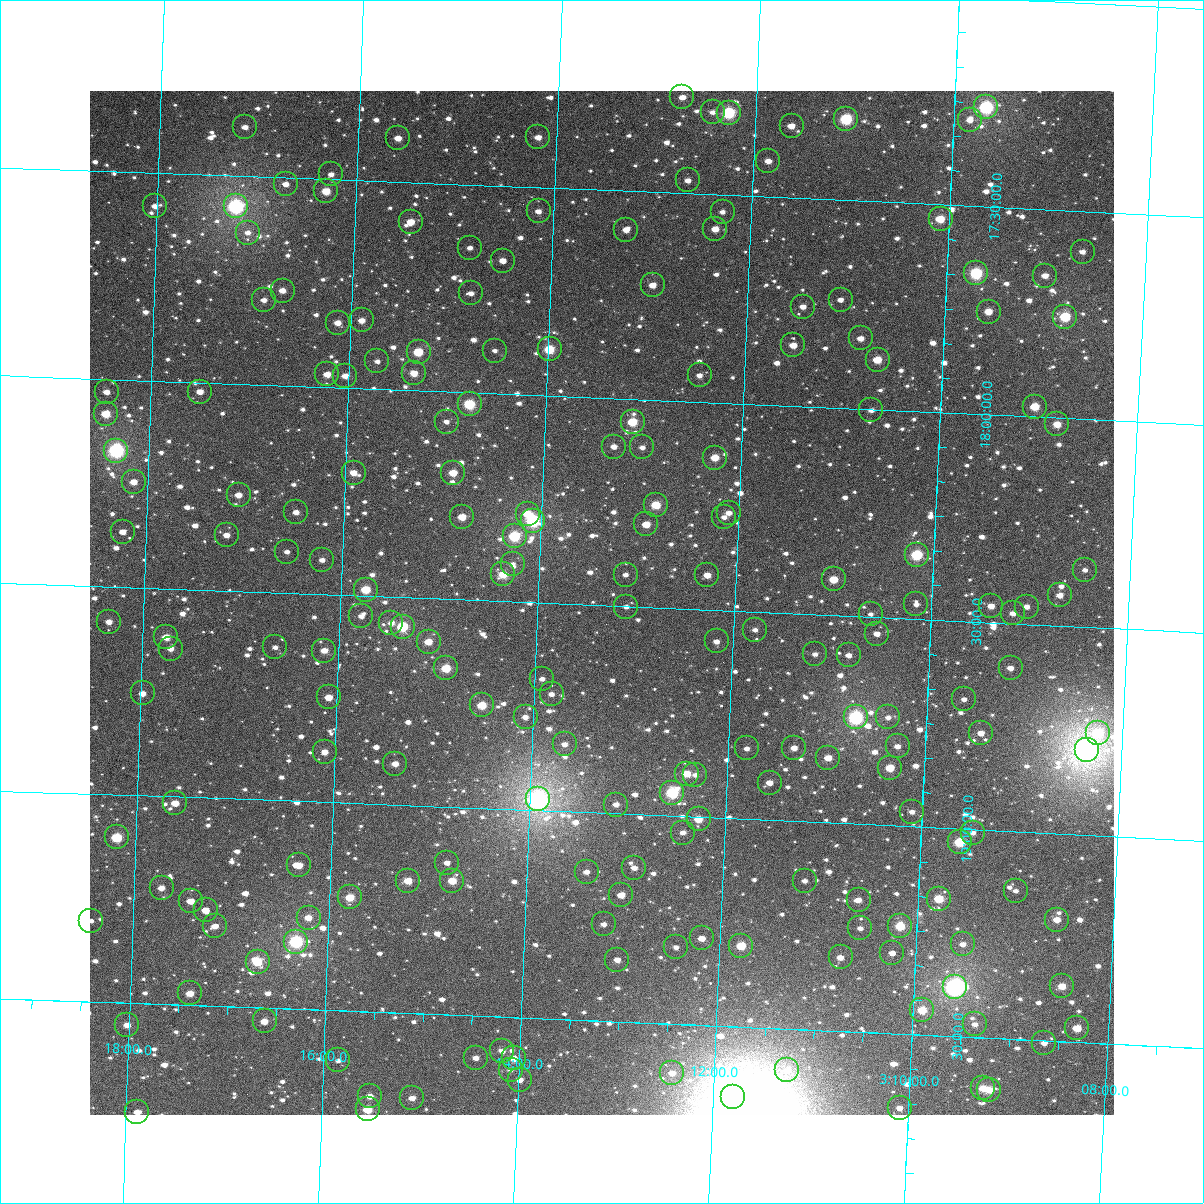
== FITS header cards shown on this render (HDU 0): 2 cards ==
NAXIS1  =                 1024
NAXIS2  =                 1024

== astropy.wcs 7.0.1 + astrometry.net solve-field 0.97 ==
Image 1024 x 1024 px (HDU 0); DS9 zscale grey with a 90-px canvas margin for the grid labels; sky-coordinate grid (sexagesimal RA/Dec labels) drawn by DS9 from the SOLVED WCS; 200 Tycho-2 reference stars matched to detected sources circled (green)
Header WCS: RA---TAN-SIP/DEC--TAN-SIP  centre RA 03:13:21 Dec +18:30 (48.34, +18.49 deg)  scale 8.67 arcsec/px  FOV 148.0' x 148.0'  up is +178 deg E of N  parity flipped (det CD > 0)
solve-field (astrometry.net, Tycho-2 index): VERIFIED the header's WCS against the Tycho-2 star catalogue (verified at 6 index scales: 13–200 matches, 0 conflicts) and refined it, rather than solving blind
Solved WCS: RA---TAN-SIP/DEC--TAN-SIP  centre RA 03:13:21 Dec +18:30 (48.34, +18.49 deg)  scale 8.67 arcsec/px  FOV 148.0' x 148.0'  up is +178 deg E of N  parity flipped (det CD > 0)
The solver's refit moves the header's centre by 0.3 arcsec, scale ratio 1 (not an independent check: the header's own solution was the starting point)
Tycho-2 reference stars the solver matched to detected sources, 200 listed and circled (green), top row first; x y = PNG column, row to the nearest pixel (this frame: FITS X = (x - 90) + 1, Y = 1024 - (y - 91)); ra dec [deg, ICRS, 3 dp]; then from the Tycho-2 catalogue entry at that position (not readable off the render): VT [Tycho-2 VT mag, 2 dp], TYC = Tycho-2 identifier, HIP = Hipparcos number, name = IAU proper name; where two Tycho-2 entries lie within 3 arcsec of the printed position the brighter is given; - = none
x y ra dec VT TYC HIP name
682 97 48.186 +17.270 11.00 1236-898-1 - -
986 107 47.419 +17.261 7.91 1225-234-1 14682 -
713 112 48.108 +17.302 12.11 1236-759-1 - -
729 113 48.067 +17.301 8.46 1236-310-1 14901 -
846 119 47.770 +17.304 8.53 1225-80-1 - -
970 120 47.459 +17.293 11.64 1225-187-1 - -
792 126 47.908 +17.327 10.85 1225-12-1 - -
245 127 49.285 +17.382 11.41 1236-956-1 - -
538 137 48.545 +17.380 11.15 1236-1016-1 - -
398 138 48.898 +17.395 10.94 1236-682-1 - -
768 161 47.962 +17.414 11.08 1225-77-1 - -
331 174 49.063 +17.488 11.48 1236-955-1 - -
688 180 48.163 +17.469 11.46 1236-966-1 - -
286 184 49.177 +17.516 12.06 1236-554-1 - -
326 191 49.075 +17.529 10.18 1236-888-1 - -
155 206 49.506 +17.580 11.64 1236-499-1 - -
236 206 49.302 +17.573 7.61 1236-18-1 15285 -
539 211 48.537 +17.558 11.49 1236-924-1 - -
723 212 48.072 +17.541 11.85 1236-841-1 - -
941 219 47.521 +17.535 9.93 1228-368-1 - -
411 222 48.858 +17.595 10.98 1236-518-1 - -
715 229 48.089 +17.583 10.79 1236-302-1 - -
626 230 48.313 +17.593 10.90 1236-1006-1 - -
248 233 49.269 +17.636 11.84 1236-624-1 - -
470 248 48.706 +17.652 11.61 1236-32-1 - -
1083 252 47.159 +17.598 11.96 1228-97-1 - -
503 261 48.622 +17.680 11.66 1236-814-1 - -
976 273 47.425 +17.661 8.54 1228-576-1 14683 -
1045 276 47.251 +17.660 12.40 1228-83-1 - -
653 285 48.241 +17.724 10.92 1236-717-1 - -
283 291 49.176 +17.772 11.12 1236-586-1 - -
471 293 48.699 +17.762 11.55 1236-951-1 - -
264 300 49.222 +17.796 11.66 1236-313-1 - -
841 300 47.764 +17.740 11.65 1228-912-1 - -
803 307 47.859 +17.761 11.78 1228-854-1 - -
989 312 47.389 +17.753 10.75 1228-329-1 - -
1065 317 47.195 +17.756 9.15 1228-29-1 - -
362 320 48.972 +17.837 10.99 1236-466-1 - -
338 323 49.033 +17.845 10.95 1236-697-1 - -
861 338 47.709 +17.831 11.20 1228-779-1 - -
793 345 47.879 +17.855 10.89 1228-921-1 - -
550 349 48.495 +17.889 9.31 1236-793-1 15052 -
495 351 48.633 +17.897 11.77 1236-906-1 - -
419 352 48.826 +17.908 9.59 1236-436-1 - -
878 360 47.664 +17.880 10.06 1228-725-1 - -
377 361 48.929 +17.934 11.52 1236-394-1 - -
414 373 48.835 +17.960 10.77 1236-468-1 - -
327 374 49.054 +17.970 10.99 1236-115-1 - -
700 375 48.113 +17.936 11.63 1236-340-1 - -
345 376 49.009 +17.972 11.05 1236-328-1 - -
107 392 49.611 +18.031 11.79 1236-749-1 - -
200 392 49.375 +18.022 10.74 1236-550-1 - -
470 404 48.692 +18.029 8.98 1236-35-1 15098 -
1035 407 47.261 +17.976 9.90 1228-753-1 - -
871 410 47.674 +18.002 11.75 1228-271-1 - -
106 414 49.611 +18.084 9.78 1236-742-1 - -
447 422 48.748 +18.073 11.65 1236-286-2 - -
633 422 48.277 +18.055 9.65 1236-317-1 - -
1057 424 47.202 +18.016 10.36 1228-706-1 - -
614 447 48.322 +18.116 11.59 1236-421-1 - -
642 447 48.250 +18.116 11.46 1236-813-1 - -
116 451 49.583 +18.172 7.59 1236-260-1 15381 -
715 458 48.065 +18.133 10.22 1236-417-1 - -
354 473 48.979 +18.204 10.68 1236-250-1 - -
453 473 48.727 +18.195 10.12 1236-8-1 - -
134 482 49.535 +18.246 11.24 1236-762-1 - -
239 495 49.268 +18.268 11.12 1236-740-1 - -
656 505 48.209 +18.253 10.06 1236-65-1 - -
296 512 49.121 +18.305 11.20 1236-869-1 - -
729 513 48.024 +18.265 11.54 1236-738-1 - -
528 514 48.534 +18.287 10.32 1236-385-1 - -
462 517 48.700 +18.301 10.26 1236-637-1 - -
724 517 48.035 +18.275 11.84 1236-177-1 - -
533 521 48.520 +18.304 8.20 1236-233-1 15062 -
646 524 48.232 +18.301 10.32 1236-461-1 - -
123 532 49.558 +18.366 11.28 1236-811-1 - -
227 535 49.295 +18.365 11.64 1236-521-1 - -
515 536 48.565 +18.342 8.87 1236-21-1 - -
287 552 49.140 +18.401 11.55 1236-110-1 - -
917 555 47.541 +18.346 8.79 1228-2001-1 14721 -
322 560 49.050 +18.417 11.32 1236-147-1 - -
513 564 48.566 +18.409 11.84 1236-623-1 - -
1085 570 47.114 +18.363 11.95 1228-630-1 - -
503 574 48.590 +18.435 10.20 1236-193-1 - -
626 575 48.279 +18.424 11.99 1236-680-1 - -
707 575 48.071 +18.417 10.88 1236-360-1 - -
834 579 47.751 +18.414 10.10 1228-824-1 - -
366 590 48.937 +18.485 9.67 1236-741-1 - -
1060 595 47.175 +18.427 11.96 1228-1310-1 - -
916 604 47.539 +18.465 12.04 1228-745-1 - -
991 606 47.348 +18.461 11.20 1228-695-1 - -
626 607 48.273 +18.501 11.88 1236-107-1 - -
1027 607 47.258 +18.458 11.90 1228-688-1 - -
1013 613 47.292 +18.476 11.48 1228-719-1 - -
871 614 47.653 +18.493 11.96 1228-93-1 - -
361 616 48.946 +18.549 11.89 1236-459-1 - -
109 622 49.585 +18.584 11.26 1236-1002-1 - -
391 623 48.869 +18.563 11.93 1236-138-1 - -
403 627 48.840 +18.570 8.91 1236-564-1 - -
755 630 47.944 +18.543 12.56 1228-631-1 - -
877 634 47.635 +18.540 11.48 1228-2013-1 - -
166 637 49.438 +18.617 10.41 1236-399-1 - -
717 641 48.041 +18.575 12.02 1236-390-1 - -
429 642 48.772 +18.604 10.22 1236-733-1 - -
275 647 49.161 +18.631 12.10 1236-336-1 - -
171 649 49.427 +18.644 11.43 1236-847-2 - -
324 651 49.036 +18.635 10.90 1236-327-1 - -
815 654 47.790 +18.595 12.22 1228-828-1 - -
849 655 47.704 +18.594 11.73 1228-294-1 - -
446 668 48.724 +18.667 9.51 1236-568-1 - -
1011 668 47.292 +18.607 11.33 1228-918-1 - -
542 679 48.480 +18.683 11.53 1236-332-1 - -
143 693 49.494 +18.754 11.14 1240-108-1 - -
552 694 48.454 +18.719 11.70 1236-965-1 - -
329 697 49.020 +18.747 10.76 1236-405-1 - -
964 699 47.406 +18.688 11.94 1228-752-1 - -
482 705 48.630 +18.752 9.72 1240-70-1 - -
526 717 48.518 +18.776 11.54 1240-116-1 - -
856 717 47.679 +18.743 7.76 1228-544-1 - -
888 717 47.597 +18.740 12.06 1228-409-1 - -
981 733 47.359 +18.767 11.30 1228-607-1 - -
1098 733 47.061 +18.754 9.67 1228-560-1 - -
565 744 48.416 +18.838 11.83 1240-60-1 - -
898 746 47.569 +18.808 11.17 1228-393-1 - -
747 748 47.952 +18.830 11.83 1228-920-1 - -
794 748 47.832 +18.824 11.25 1228-58-1 - -
1087 750 47.088 +18.795 6.44 1228-696-1 14586 -
325 752 49.026 +18.879 11.13 1240-1006-1 - -
828 758 47.744 +18.844 10.57 1228-389-1 - -
395 764 48.845 +18.901 11.07 1240-956-1 - -
890 768 47.586 +18.861 10.00 1228-577-1 - -
687 774 48.102 +18.897 10.64 1240-985-1 - -
695 775 48.080 +18.898 12.03 1240-954-1 - -
770 783 47.891 +18.910 11.27 1228-806-1 - -
672 793 48.137 +18.944 8.48 1240-868-1 14929 -
538 799 48.479 +18.973 6.66 1240-853-1 15048 -
175 803 49.401 +19.015 11.35 1240-732-1 - -
616 805 48.278 +18.978 11.73 1240-918-1 - -
912 812 47.525 +18.965 11.22 1228-512-1 - -
699 819 48.067 +19.005 10.34 1240-839-1 - -
683 833 48.106 +19.039 11.35 1240-977-1 - -
973 833 47.367 +19.008 12.16 1228-172-1 - -
117 837 49.547 +19.103 9.09 1240-586-1 - -
960 842 47.399 +19.032 9.15 1228-126-1 14675 -
447 863 48.703 +19.135 11.55 1240-528-1 - -
299 865 49.080 +19.154 11.04 1240-616-1 - -
634 868 48.225 +19.128 11.81 1240-792-1 - -
587 872 48.347 +19.143 11.66 1240-568-1 - -
408 881 48.800 +19.181 10.23 1240-572-1 - -
452 881 48.688 +19.177 10.16 1240-422-1 - -
805 881 47.790 +19.142 11.48 1228-1996-1 - -
162 888 49.429 +19.221 11.23 1240-1009-1 - -
1016 891 47.251 +19.143 11.96 1228-293-1 - -
621 895 48.256 +19.195 10.67 1240-440-1 - -
350 897 48.947 +19.227 9.78 1240-706-1 - -
939 899 47.447 +19.170 9.67 1228-509-1 - -
859 900 47.651 +19.182 11.25 1228-163-1 - -
191 901 49.353 +19.250 11.17 1240-340-1 - -
206 910 49.314 +19.270 11.38 1240-806-1 - -
309 918 49.051 +19.279 10.94 1240-667-1 - -
1057 920 47.143 +19.207 10.62 1228-449-1 - -
91 921 49.605 +19.305 11.80 1240-548-1 - -
604 924 48.298 +19.267 12.63 1240-452-1 - -
215 926 49.288 +19.308 11.63 1240-230-1 - -
900 926 47.541 +19.241 9.54 1228-343-1 - -
860 928 47.643 +19.250 11.97 1228-718-1 - -
702 938 48.046 +19.292 11.30 1240-328-1 - -
296 942 49.081 +19.338 8.25 1240-793-1 15227 -
963 944 47.380 +19.277 11.78 1228-469-1 - -
741 946 47.945 +19.305 9.66 1228-184-1 - -
676 947 48.110 +19.315 12.71 1240-601-1 - -
892 953 47.559 +19.307 11.47 1228-477-1 - -
841 957 47.690 +19.323 11.07 1228-480-1 - -
617 960 48.259 +19.352 11.09 1240-273-1 - -
258 962 49.177 +19.391 9.83 1240-260-1 - -
1062 986 47.122 +19.367 10.27 1228-200-1 - -
955 987 47.394 +19.381 6.88 1228-169-1 14672 -
190 993 49.346 +19.472 10.50 1240-552-1 - -
922 1010 47.476 +19.440 9.88 1228-2010-1 - -
265 1021 49.154 +19.533 10.94 1240-1027-1 - -
975 1024 47.340 +19.469 11.76 1228-440-1 - -
127 1025 49.504 +19.554 10.78 1240-592-1 - -
1077 1028 47.078 +19.466 9.96 1228-435-1 - -
1044 1043 47.160 +19.506 11.40 1228-353-1 - -
502 1051 48.543 +19.582 11.39 1240-634-1 - -
476 1058 48.610 +19.601 11.85 1240-536-1 - -
514 1058 48.513 +19.599 10.57 1240-970-1 - -
338 1060 48.961 +19.620 12.02 1240-458-1 - -
511 1070 48.520 +19.627 12.50 1240-508-1 - -
787 1070 47.814 +19.600 12.23 1228-420-1 - -
672 1073 48.107 +19.619 11.28 1240-166-1 - -
520 1080 48.496 +19.649 11.00 1240-686-1 - -
983 1088 47.312 +19.622 10.61 1228-154-1 - -
989 1090 47.295 +19.624 10.05 1228-148-1 - -
370 1096 48.878 +19.703 11.08 1240-126-1 - -
733 1097 47.950 +19.671 11.08 1228-304-1 - -
412 1098 48.768 +19.704 11.01 1240-426-1 - -
900 1108 47.522 +19.678 11.40 1228-426-1 - -
368 1109 48.881 +19.735 9.81 1240-5-1 - -
137 1112 49.470 +19.762 11.25 1240-551-1 - -